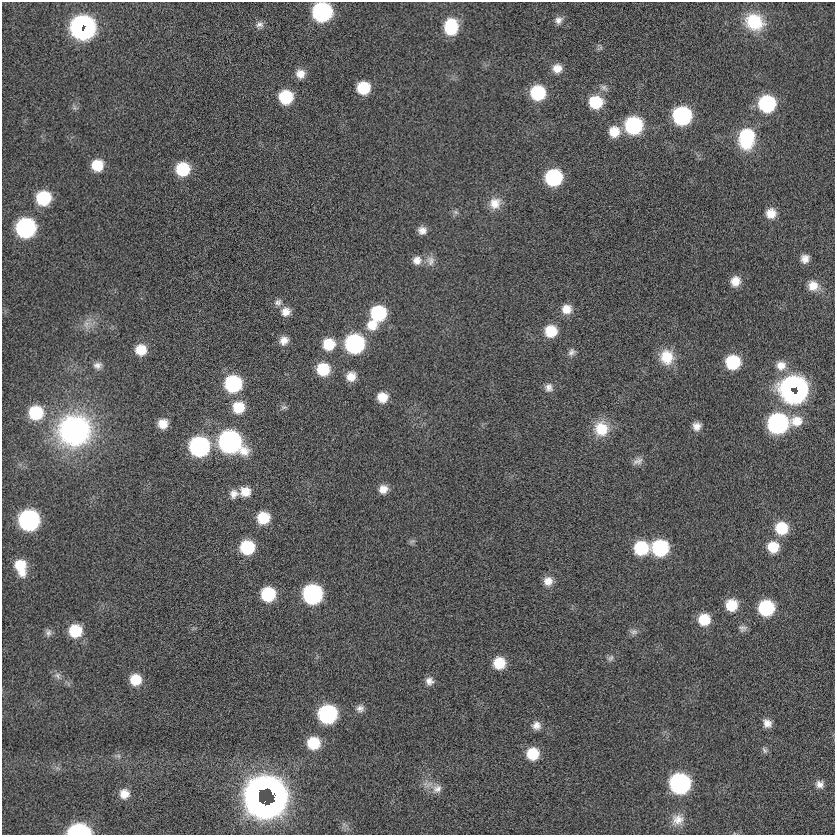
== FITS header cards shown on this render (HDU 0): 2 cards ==
NAXIS1  =                  833
NAXIS2  =                  833

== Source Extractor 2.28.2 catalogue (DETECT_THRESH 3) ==
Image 833 x 833 px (HDU 0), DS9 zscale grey, 1 PNG px = 1 image px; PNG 837 x 837 px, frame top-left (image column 1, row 833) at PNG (2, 2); no overlay
Background -0.244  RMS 4.9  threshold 14.8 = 3 sigma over >= 5 px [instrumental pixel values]
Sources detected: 115; all 115 listed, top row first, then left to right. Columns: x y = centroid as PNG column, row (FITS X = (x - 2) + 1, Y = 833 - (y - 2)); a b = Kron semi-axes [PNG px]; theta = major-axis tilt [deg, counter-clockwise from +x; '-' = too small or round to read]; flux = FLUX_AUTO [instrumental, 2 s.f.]
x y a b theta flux
322 12 12 12 - 69000
558 20 10 9 - 1800
754 22 23 19 -27 14000
259 25 11 9 18 1700
80 27 15 10 76 110000
451 27 14 11 85 16000
85 29 13 8 61 79000
557 68 11 10 - 3500
300 74 10 10 - 3300
363 88 10 10 - 12000
604 88 11 7 -33 1500
538 93 12 11 - 20000
286 97 11 11 - 15000
596 102 13 12 - 13000
767 104 12 12 - 35000
74 108 8 6 -71 870
682 116 12 12 - 52000
634 125 12 12 - 42000
614 132 12 12 - 6300
747 138 21 15 84 22000
97 165 11 10 - 8200
183 169 11 11 - 16000
553 177 12 11 - 34000
43 198 12 11 - 19000
495 203 15 14 - 4800
456 212 9 6 -27 890
771 213 11 11 - 4300
25 228 12 12 - 72000
422 230 10 9 - 2400
805 259 9 8 - 2500
417 260 12 11 - 2900
430 261 14 12 -84 2600
735 281 10 10 - 4200
813 286 14 12 -22 4500
278 302 10 9 - 1600
566 309 11 11 - 4100
286 312 12 11 - 3000
378 313 12 12 - 25000
86 324 14 8 -82 2400
372 325 13 13 - 5600
551 331 11 11 - 8800
284 340 11 10 - 2800
329 344 12 12 - 8400
355 344 12 12 - 61000
141 350 11 11 - 6400
572 352 10 8 43 1500
667 357 17 16 - 8400
733 362 11 11 - 19000
97 365 11 9 0 1900
781 365 14 12 -3 3900
323 369 12 11 - 12000
351 376 10 9 - 4000
233 384 12 12 - 36000
794 387 18 12 -11 150000
549 388 11 10 - 2100
791 392 14 8 -43 87000
382 397 11 10 - 5200
238 407 13 12 - 8500
284 407 9 6 0 900
36 413 13 12 - 17000
797 421 16 13 0 5700
777 423 13 12 - 81000
163 424 9 9 - 4200
697 426 10 9 - 2600
601 429 19 18 - 9300
74 430 32 31 - 76000
230 442 15 13 -32 130000
199 446 12 12 - 79000
638 461 14 9 27 1900
383 489 10 10 - 3100
245 492 12 11 - 4700
234 494 12 11 - 2700
263 518 11 11 - 9900
29 520 12 12 - 87000
781 528 12 12 - 11000
412 541 9 4 22 730
247 547 11 11 - 18000
773 547 11 11 - 7500
641 548 12 11 - 17000
660 548 12 11 - 32000
21 567 18 11 -75 9100
548 581 11 11 - 3300
268 594 11 11 - 18000
312 594 12 12 - 68000
731 605 12 11 - 8000
766 608 11 11 - 26000
704 619 11 11 - 8300
743 628 11 8 -8 1400
75 631 11 11 - 13000
634 632 11 7 5 1300
48 633 11 8 -80 1300
610 658 9 7 47 1100
499 663 10 10 - 9100
57 676 12 8 -56 1700
135 680 11 11 - 7400
429 681 11 10 - 2200
360 708 9 9 - 1800
327 714 12 12 - 55000
767 723 11 9 -47 2700
536 725 11 10 - 2400
313 743 11 11 - 11000
764 750 10 6 -58 1000
533 754 11 11 - 9700
118 756 8 6 -12 910
680 783 12 12 - 85000
820 784 10 9 - 2100
263 788 29 8 18 51000
437 789 14 12 26 3000
274 793 29 15 -63 130000
124 794 11 11 - 3900
257 796 24 7 88 83000
264 802 16 7 31 71000
271 804 15 7 51 73000
678 820 18 16 33 4700
79 832 13 8 1 65000
At the frame edge (FLAGS 8, measured only in part): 2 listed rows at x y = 322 12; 79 832